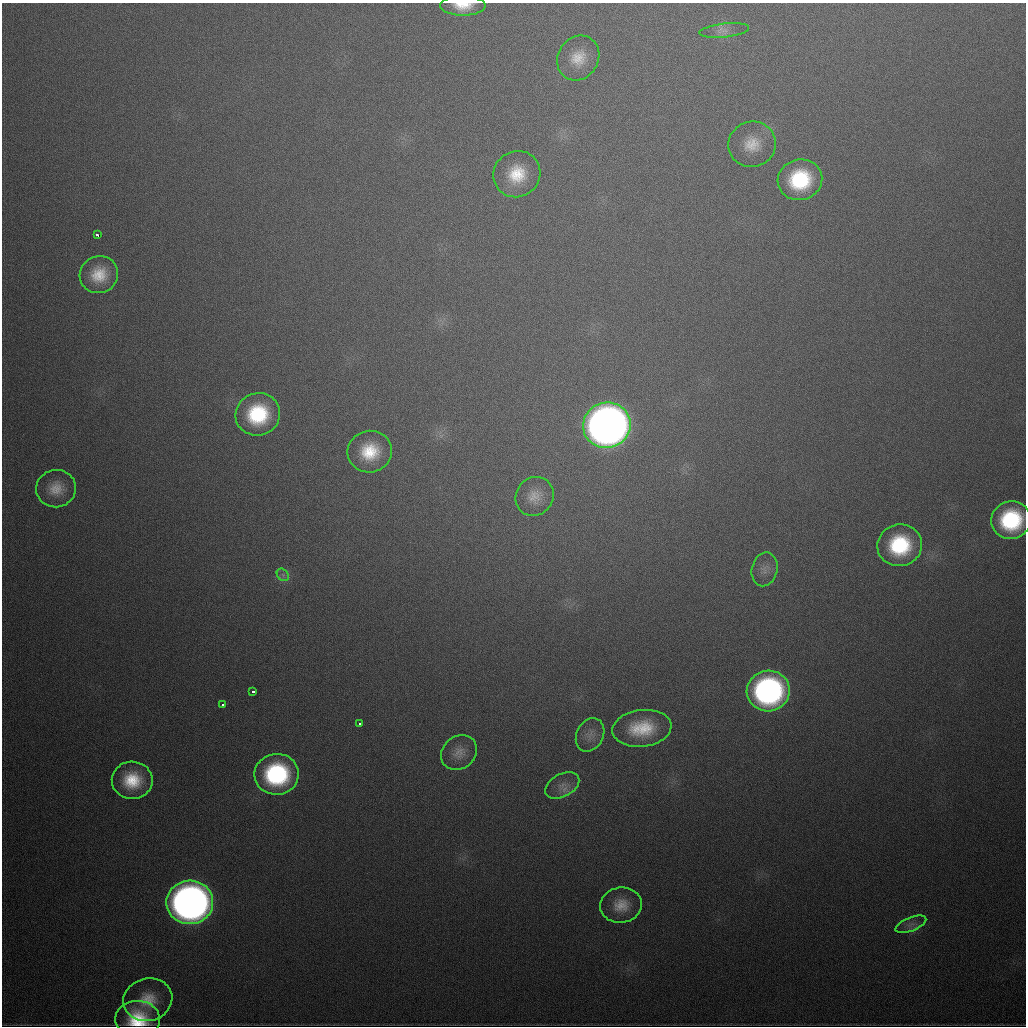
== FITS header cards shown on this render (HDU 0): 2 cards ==
NAXIS1  =                 1024
NAXIS2  =                 1024

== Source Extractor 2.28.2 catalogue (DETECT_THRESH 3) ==
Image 1024 x 1024 px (HDU 0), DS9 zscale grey, 1 PNG px = 1 image px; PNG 1028 x 1028 px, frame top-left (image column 1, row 1024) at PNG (2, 3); each listed source drawn as its Kron ellipse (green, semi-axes under 4 px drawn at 4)
Background 604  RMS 19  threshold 58.5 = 3 sigma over >= 5 px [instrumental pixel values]
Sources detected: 32; all 32 listed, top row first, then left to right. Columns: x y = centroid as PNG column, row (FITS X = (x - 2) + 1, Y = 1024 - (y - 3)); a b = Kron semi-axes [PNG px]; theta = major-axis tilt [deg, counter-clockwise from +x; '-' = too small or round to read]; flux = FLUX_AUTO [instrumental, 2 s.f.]
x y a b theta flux
463 6 22 10 0 2.6e+04
724 31 25 7 6 9.8e+03
578 58 23 20 56 3.3e+04
752 144 24 22 17 3.6e+04
517 174 24 23 - 5.4e+04
800 180 22 20 15 1.1e+05
97 235 4 3 - 1.1e+04
99 275 19 18 - 3.9e+04
258 414 22 21 - 1.0e+05
607 425 24 22 16 1.8e+06
370 452 22 21 - 5.8e+04
56 489 20 18 13 2.7e+04
535 496 20 18 51 2.3e+04
1011 520 20 18 20 1.3e+05
900 545 22 21 - 1.1e+05
764 569 17 12 77 1.3e+04
283 575 7 5 -47 4.1e+03
253 691 3 3 - 6.2e+03
768 691 21 20 - 3.9e+05
223 705 3 3 - 1.1e+04
360 723 3 3 - 8.7e+03
642 728 30 18 7 6.1e+04
590 735 17 13 63 1.4e+04
459 753 19 16 37 1.8e+04
277 774 22 20 5 1.7e+05
132 780 20 18 -3 5.6e+04
562 785 18 11 28 1.4e+04
190 902 23 22 - 1.3e+06
621 905 21 17 9 2.7e+04
911 924 16 6 22 9.0e+03
148 1000 25 21 14 3.9e+04
138 1019 22 18 -2 6.5e+04
At the frame edge (FLAGS 8, measured only in part): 2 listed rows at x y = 463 6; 138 1019